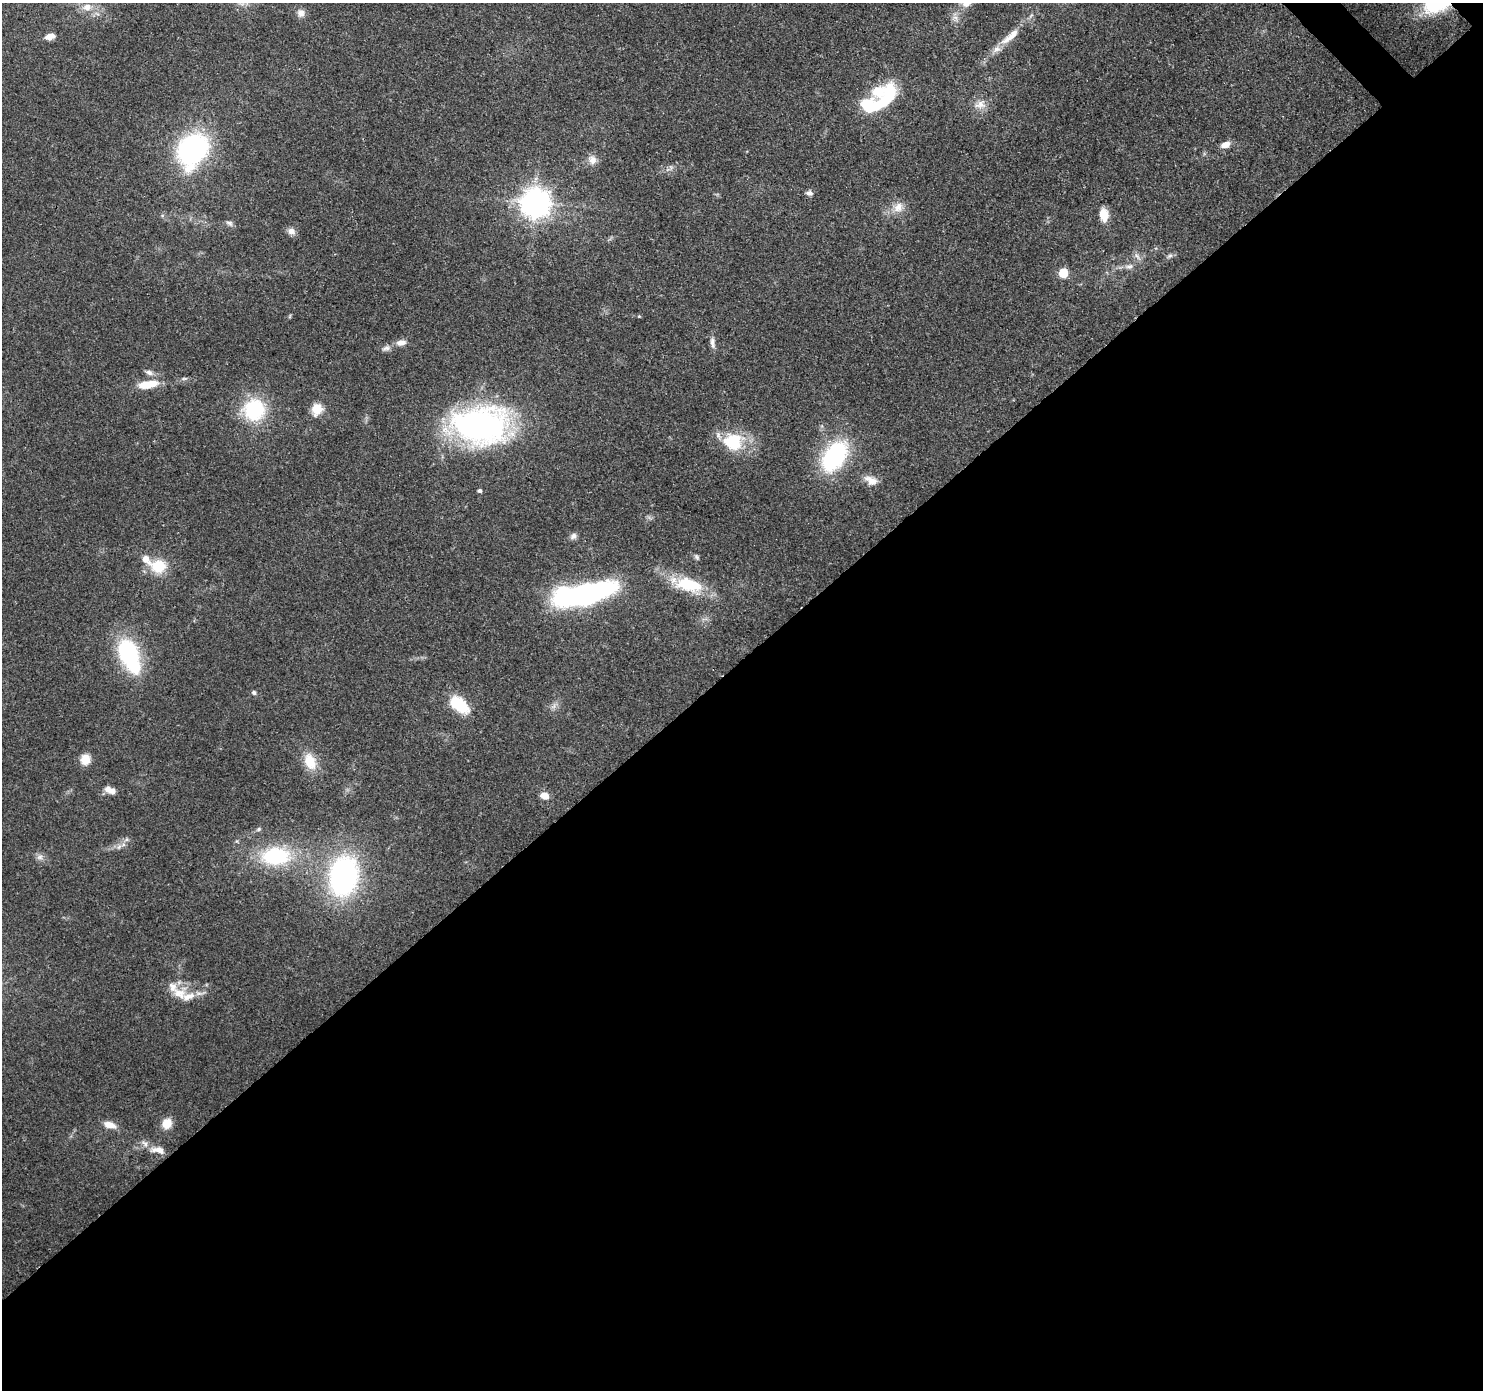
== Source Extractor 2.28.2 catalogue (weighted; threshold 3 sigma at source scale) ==
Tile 15 of 4 x 4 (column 3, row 4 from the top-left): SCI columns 3056-4536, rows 231-1618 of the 6119 x 6080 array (HDU 1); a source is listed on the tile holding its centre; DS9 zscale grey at full resolution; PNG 1485 x 1392 px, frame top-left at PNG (2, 3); no overlay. Shown black and unused: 53% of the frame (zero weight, under 3 of 4 exposures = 8% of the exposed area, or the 3 px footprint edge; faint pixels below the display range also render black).
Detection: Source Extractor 2.28.2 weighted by HDU 2 'WHT'; one run over the whole footprint, this tile lists its part. Background 0.122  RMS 0.0043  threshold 0.0193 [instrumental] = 3 sigma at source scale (4.5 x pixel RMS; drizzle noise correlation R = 1.50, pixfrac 1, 0.0396/0.0396 arcsec/px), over >= 5 px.
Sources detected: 65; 2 inside a brighter object's white glare — not listed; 8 inside a brighter listed object's ellipse — not listed separately; the other 55 listed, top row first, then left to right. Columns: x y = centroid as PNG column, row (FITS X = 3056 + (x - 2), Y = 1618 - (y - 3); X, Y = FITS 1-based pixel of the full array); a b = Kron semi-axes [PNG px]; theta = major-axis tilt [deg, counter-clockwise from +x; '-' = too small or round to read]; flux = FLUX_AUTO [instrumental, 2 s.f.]
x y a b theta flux
87 7 15 11 10 4.5
301 13 11 10 - 2.6
1013 34 22 9 48 5.2
50 36 11 7 18 3.5
997 49 12 8 19 2.8
884 101 43 14 46 27
980 104 17 11 17 4.4
1225 145 11 6 20 3.6
192 149 36 26 59 78
592 160 12 11 - 3.2
809 193 7 6 - 1.7
535 203 9 9 - 590
898 207 16 11 50 4.7
1104 214 9 6 -80 11
229 223 10 6 -24 1.4
291 231 10 8 -45 2.5
1137 256 13 4 -45 1.5
1170 256 9 5 27 1.1
1129 266 11 7 11 2
1063 273 5 5 - 18
639 316 5 4 - 0.41
401 343 12 7 10 2.9
712 343 17 6 -81 2.1
386 348 12 6 21 1.9
149 372 11 7 -20 1.9
147 384 24 8 9 10
317 409 15 12 67 6.4
254 410 25 24 - 30
479 425 43 28 -1 170
733 443 31 19 -31 17
834 456 32 19 55 51
871 480 19 10 -25 4.4
479 491 5 4 - 0.96
573 536 9 7 41 1.7
697 557 8 6 -52 0.95
158 566 21 17 -6 12
689 585 39 18 -12 20
585 594 39 12 12 210
128 653 21 16 -67 47
254 693 6 6 - 0.96
459 705 27 15 -38 14
554 706 7 4 71 1.2
85 759 11 10 - 5.5
310 761 22 15 -69 9.4
112 791 9 7 -3 2.9
544 796 8 6 -20 4.9
259 829 7 5 28 0.88
119 847 9 6 63 1.6
276 856 33 20 2 36
40 857 9 7 32 1.8
344 876 45 31 80 83
179 993 22 18 7 8.6
167 1123 12 11 - 5.3
109 1125 16 8 -15 4.2
158 1150 21 9 -9 4.9